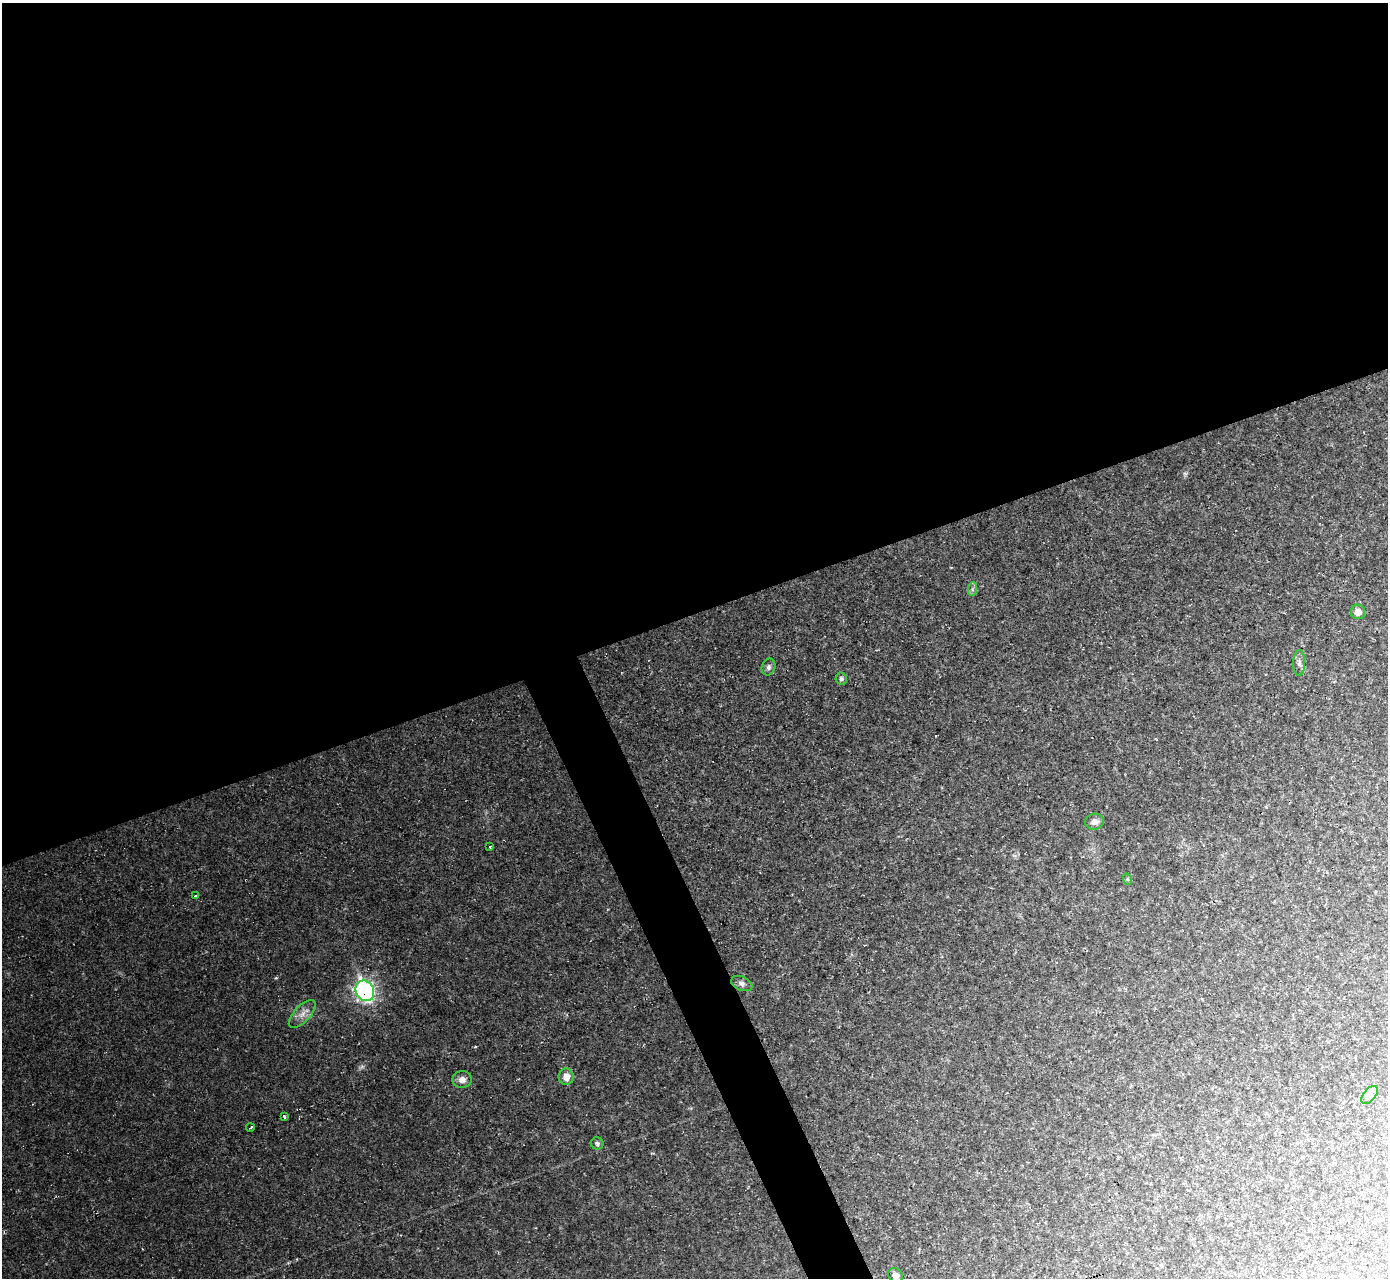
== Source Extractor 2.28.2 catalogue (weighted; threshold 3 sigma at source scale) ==
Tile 2 of 4 x 4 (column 2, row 1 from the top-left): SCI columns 1387-2772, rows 3976-5251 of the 5545 x 5530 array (HDU 1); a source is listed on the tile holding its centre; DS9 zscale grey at full resolution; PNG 1390 x 1280 px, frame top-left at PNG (2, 3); each listed source drawn as its Kron ellipse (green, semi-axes under 4 px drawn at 4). Shown black and unused: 50% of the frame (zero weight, under 2 of 3 exposures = <1% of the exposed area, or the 3 px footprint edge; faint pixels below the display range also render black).
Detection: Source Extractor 2.28.2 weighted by HDU 2 'WHT'; one run over the whole footprint, this tile lists its part. Background 0.0366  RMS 0.0071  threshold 0.0319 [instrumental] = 3 sigma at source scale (4.5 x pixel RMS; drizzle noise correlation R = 1.50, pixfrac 1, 0.05/0.05 arcsec/px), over >= 5 px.
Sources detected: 21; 1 too faint to see at this stretch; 1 cosmic-ray / hot-pixel residue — neither listed nor drawn; the other 19 listed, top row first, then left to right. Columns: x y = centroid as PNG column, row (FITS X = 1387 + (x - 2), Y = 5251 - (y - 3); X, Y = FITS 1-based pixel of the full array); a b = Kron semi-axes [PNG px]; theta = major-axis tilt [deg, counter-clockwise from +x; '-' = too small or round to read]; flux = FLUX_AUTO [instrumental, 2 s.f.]
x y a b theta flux
972 589 7 4 88 1.6
1358 612 7 7 - 5
1299 663 13 6 88 2.8
769 667 9 6 69 2.1
841 679 6 6 - 1.4
1094 822 9 8 - 4.2
490 847 3 3 - 1.3
1127 879 6 3 -70 0.79
195 896 4 3 - 1.5
742 983 11 7 -24 2.8
365 991 10 9 - 220
302 1014 18 8 47 5.9
566 1077 8 7 - 6.5
462 1080 10 8 6 4.3
1370 1095 10 6 50 2.7
284 1116 4 3 - 3.6
250 1128 4 2 - 1
597 1143 6 6 - 1.6
895 1275 8 6 -52 4
Overlapping masked pixels (flux is a lower limit): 1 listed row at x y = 365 991
Isophote crosses this tile's border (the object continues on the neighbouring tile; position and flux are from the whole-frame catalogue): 1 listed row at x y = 895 1275